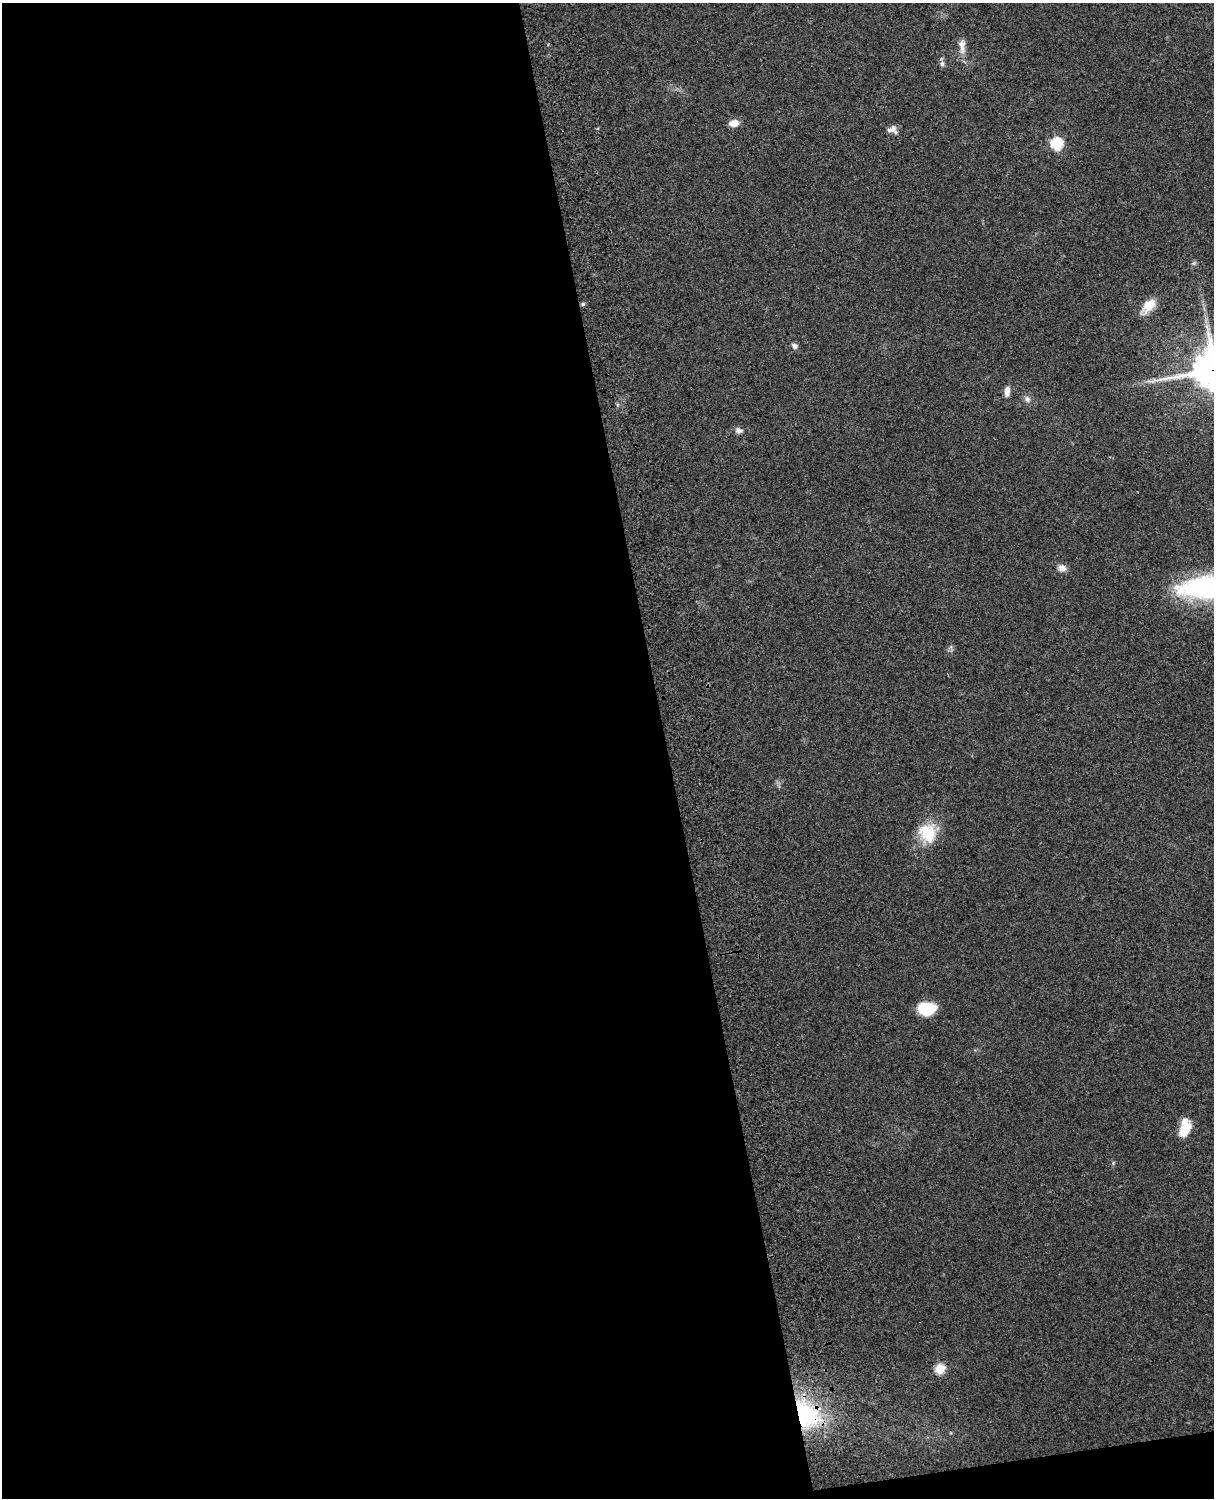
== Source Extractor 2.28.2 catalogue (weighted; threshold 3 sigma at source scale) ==
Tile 9 of 4 x 3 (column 1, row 3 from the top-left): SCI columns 119-1330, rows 164-1659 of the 5088 x 4927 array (HDU 1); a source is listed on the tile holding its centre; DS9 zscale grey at full resolution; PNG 1216 x 1500 px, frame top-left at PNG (2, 3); no overlay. Shown black and unused: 56% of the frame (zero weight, under 3 of 4 exposures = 6% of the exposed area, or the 3 px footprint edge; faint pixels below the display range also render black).
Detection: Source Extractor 2.28.2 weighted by HDU 2 'WHT'; one run over the whole footprint, this tile lists its part. Background 0.217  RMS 0.0083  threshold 0.0375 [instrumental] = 3 sigma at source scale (4.5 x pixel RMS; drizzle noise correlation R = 1.50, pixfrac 1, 0.05/0.05 arcsec/px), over >= 5 px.
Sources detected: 20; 1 inside a brighter listed object's ellipse — not listed separately; the other 19 listed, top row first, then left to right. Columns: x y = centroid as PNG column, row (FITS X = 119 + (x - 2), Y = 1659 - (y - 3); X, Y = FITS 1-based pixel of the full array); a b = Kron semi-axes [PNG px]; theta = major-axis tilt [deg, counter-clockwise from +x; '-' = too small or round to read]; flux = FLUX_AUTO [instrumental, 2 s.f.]
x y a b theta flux
962 46 23 9 -88 7.3
942 64 8 5 81 2.4
734 123 10 7 8 7.4
891 129 16 8 25 4.8
1057 144 6 6 - 89
1193 263 6 5 - 1.5
583 304 5 4 - 1.2
1148 306 20 11 48 14
795 346 8 6 -34 2.6
1007 391 13 6 86 5.3
1027 399 10 7 -62 3.2
738 430 10 6 -12 3.3
1062 568 10 8 -19 5.1
1205 587 59 25 5 120
927 833 25 22 -64 27
927 1009 17 12 1 25
1185 1129 15 9 57 19
940 1369 5 5 - 48
807 1414 39 31 -49 74
Overlapping masked pixels (flux is a lower limit): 1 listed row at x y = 807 1414
Isophote crosses this tile's border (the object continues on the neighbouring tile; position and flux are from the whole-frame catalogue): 1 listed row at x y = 1205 587